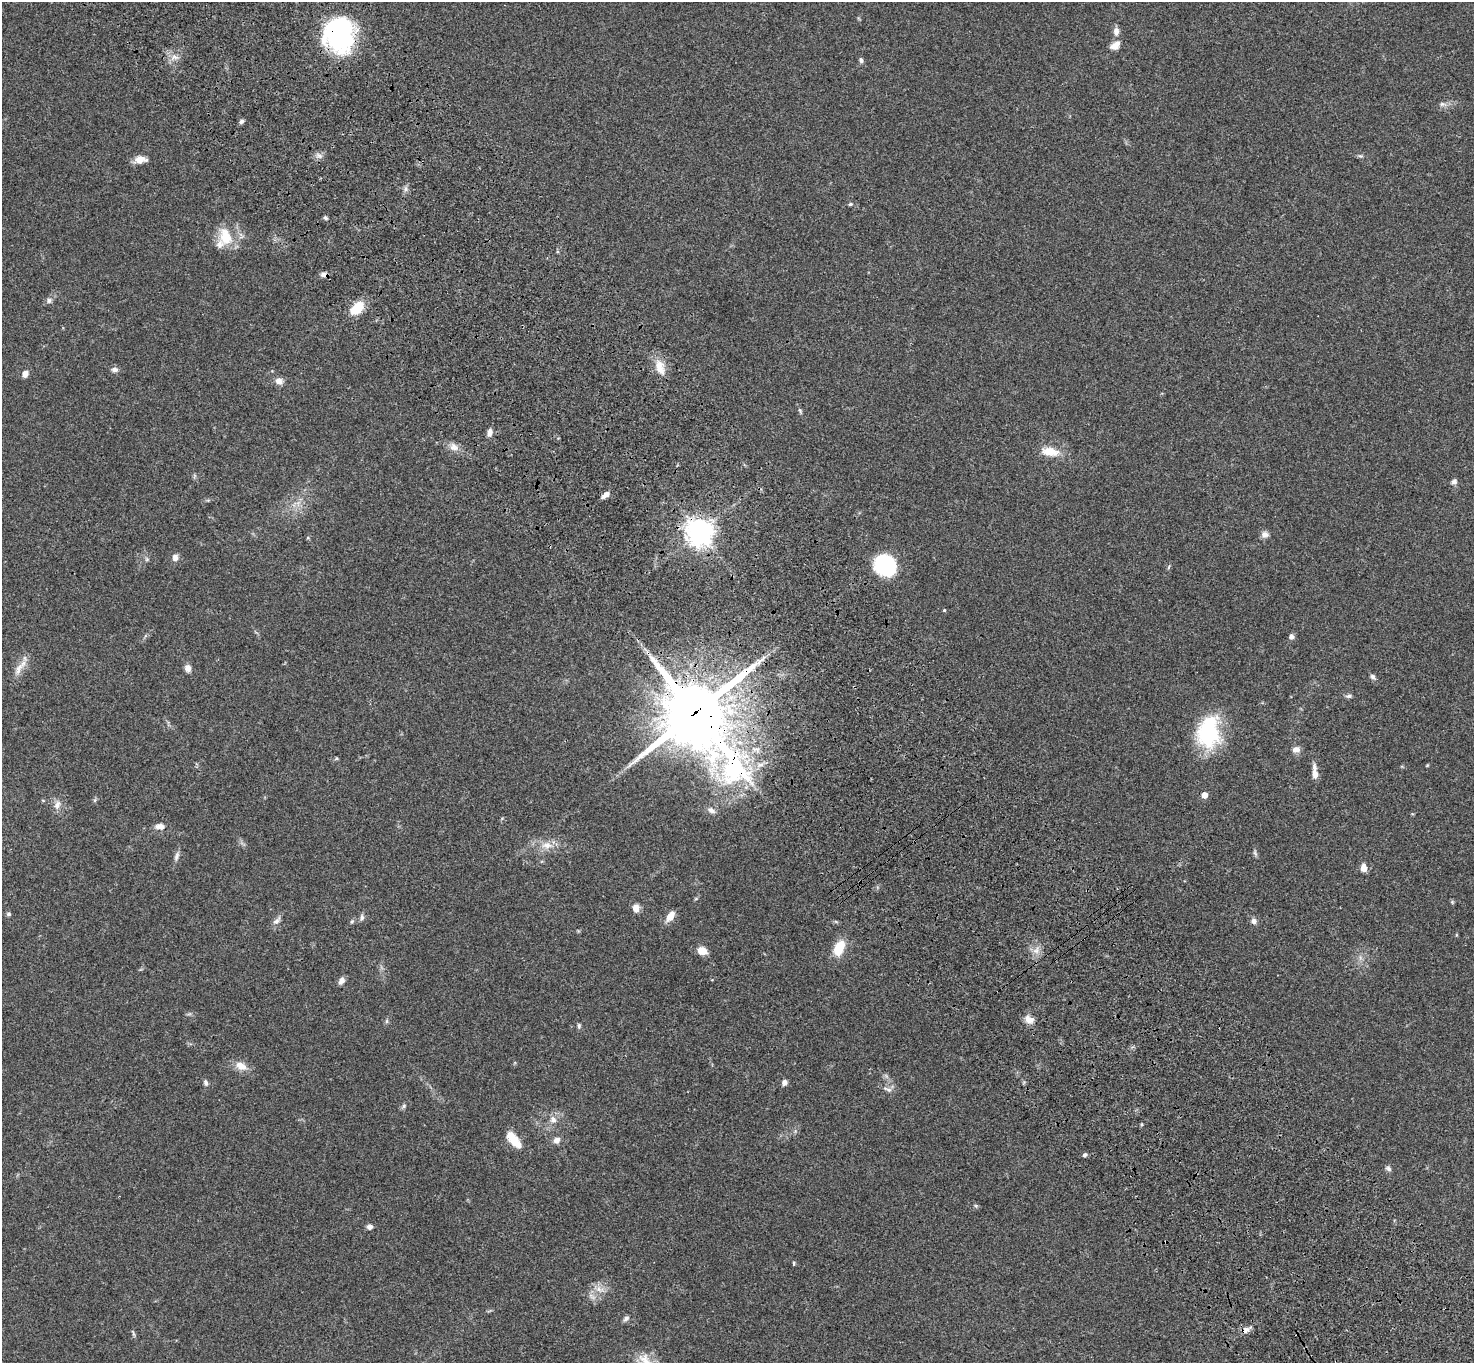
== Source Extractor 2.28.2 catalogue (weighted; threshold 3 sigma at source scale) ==
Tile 6 of 4 x 4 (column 2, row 2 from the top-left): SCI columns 1577-3048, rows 3102-4462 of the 6093 x 6062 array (HDU 1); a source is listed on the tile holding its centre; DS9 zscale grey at full resolution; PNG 1476 x 1365 px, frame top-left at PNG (2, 2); no overlay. Shown black and unused: <1% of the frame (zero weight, under 3 of 4 exposures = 6% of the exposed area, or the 3 px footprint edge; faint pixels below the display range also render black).
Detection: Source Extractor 2.28.2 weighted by HDU 2 'WHT'; one run over the whole footprint, this tile lists its part. Background 0.0463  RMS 0.0052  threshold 0.0232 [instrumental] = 3 sigma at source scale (4.5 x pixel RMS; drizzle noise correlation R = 1.50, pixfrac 1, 0.05/0.05 arcsec/px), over >= 5 px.
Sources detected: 85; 1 inside a brighter object's white glare — not listed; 1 inside a brighter listed object's ellipse — not listed separately; the other 83 listed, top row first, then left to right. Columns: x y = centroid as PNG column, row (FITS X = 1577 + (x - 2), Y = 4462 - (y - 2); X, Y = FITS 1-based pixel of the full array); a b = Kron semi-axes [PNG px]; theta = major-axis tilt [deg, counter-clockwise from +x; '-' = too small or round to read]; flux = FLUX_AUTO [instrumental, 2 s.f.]
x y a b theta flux
1116 32 12 8 -88 2.6
339 34 30 25 -84 89
1115 46 13 9 35 3.5
175 57 10 5 -26 2.2
861 60 7 5 -65 1.2
1442 104 7 6 - 1.4
241 121 7 6 - 1.1
319 155 7 5 -1 1.4
140 160 14 8 3 4.2
406 189 7 4 89 1.2
850 204 6 4 25 0.74
325 218 6 4 -48 0.82
225 236 25 16 -77 12
324 275 9 6 -8 2
49 300 8 6 88 1.3
357 308 15 9 40 13
660 367 23 11 -72 7.4
115 369 8 6 -1 1.8
25 374 8 6 68 2.7
279 381 10 8 -30 2.8
800 411 7 5 -63 0.83
489 432 10 6 83 2.2
454 447 12 9 -29 3.3
1050 452 23 10 -10 7.9
1454 481 8 6 34 1.3
606 495 9 5 40 2.9
699 532 9 8 - 510
1265 534 9 8 - 2.1
175 557 9 7 -86 2.3
885 565 21 18 -44 40
944 610 4 3 - 0.47
1291 636 5 5 - 2.1
188 668 8 7 - 2.8
18 669 21 8 65 4.9
1372 677 8 6 -46 1.2
1349 696 9 5 15 1.1
696 713 28 23 -61 3500
1208 733 32 27 -67 37
1296 749 10 7 16 2.6
336 758 5 5 - 0.59
1427 765 4 4 - 0.44
1315 774 13 7 -89 3.7
1204 795 5 4 - 4.7
95 800 6 4 88 0.75
57 805 13 8 69 3
711 810 11 7 -31 2.2
160 826 11 7 -3 3
547 845 16 9 1 5.3
1255 853 10 4 -67 0.99
176 856 13 6 73 1.9
1364 868 7 6 - 4.4
1452 902 5 5 - 0.62
636 908 9 8 - 3.2
8 914 6 5 - 0.83
670 916 13 7 56 4.7
362 917 8 5 81 1.3
277 921 14 7 48 2.3
352 921 5 5 - 0.75
1254 921 8 7 - 2
839 948 16 10 65 12
1036 950 11 9 56 3.3
702 951 10 7 -24 5.4
341 981 10 6 58 2
1029 1020 13 9 -36 3.8
387 1021 6 4 89 0.78
579 1026 8 5 -82 0.92
241 1066 17 10 -28 5
784 1082 7 6 - 1.7
206 1083 8 5 -64 1.3
888 1089 14 5 -20 1.9
404 1106 7 5 48 0.94
553 1120 10 9 - 2.9
514 1140 22 9 -49 9.1
557 1140 8 7 - 2.5
1084 1155 6 5 - 0.98
1388 1168 8 6 -46 1.2
976 1206 6 4 -72 0.64
370 1227 7 6 - 1.8
794 1263 6 3 -82 0.52
599 1289 13 7 -15 3.4
626 1318 9 6 34 1.3
1246 1330 10 8 37 2.6
133 1333 10 3 -64 0.71
Overlapping masked pixels (flux is a lower limit): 5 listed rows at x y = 339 34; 324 275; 699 532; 696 713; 1246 1330